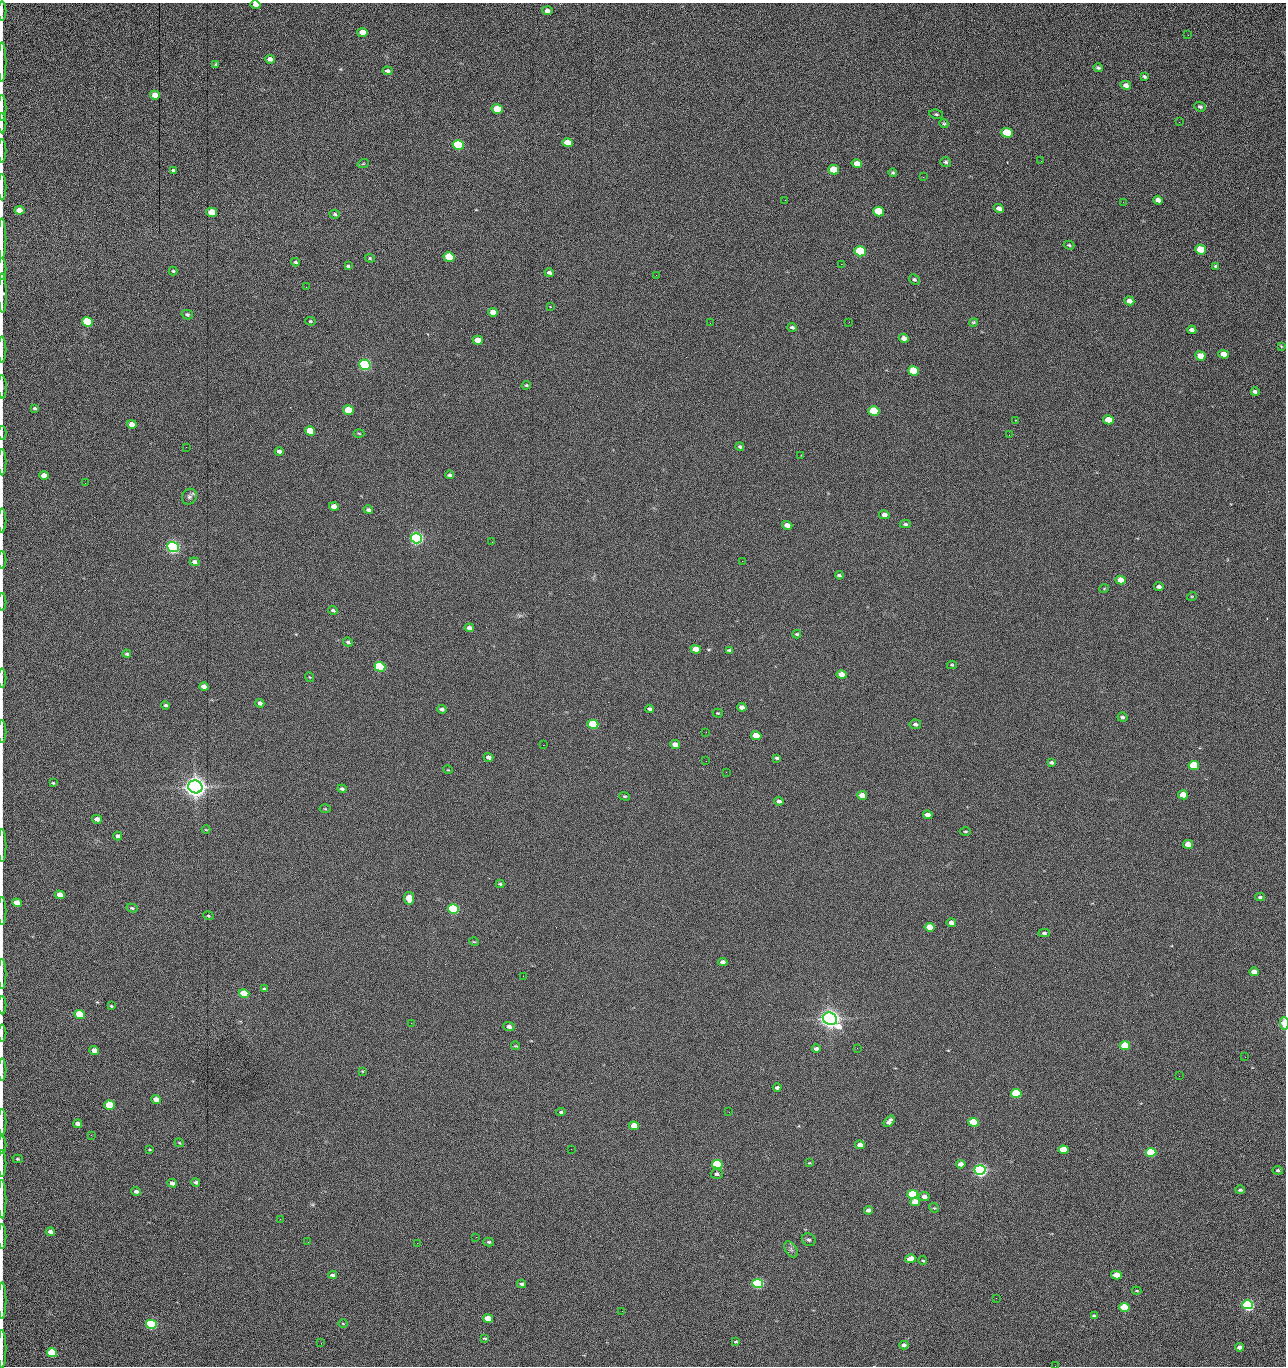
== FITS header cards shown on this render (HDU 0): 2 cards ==
NAXIS1  =                 1284 /fastest changing axis
NAXIS2  =                 1364 /next to fastest changing axis

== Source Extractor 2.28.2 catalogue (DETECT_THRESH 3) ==
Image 1284 x 1364 px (HDU 0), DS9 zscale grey, 1 PNG px = 1 image px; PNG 1288 x 1368 px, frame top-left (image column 1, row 1364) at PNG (2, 3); each listed source drawn as its Kron ellipse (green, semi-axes under 4 px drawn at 4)
Background 185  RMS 16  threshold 48.2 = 3 sigma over >= 5 px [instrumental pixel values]
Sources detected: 272; all 272 listed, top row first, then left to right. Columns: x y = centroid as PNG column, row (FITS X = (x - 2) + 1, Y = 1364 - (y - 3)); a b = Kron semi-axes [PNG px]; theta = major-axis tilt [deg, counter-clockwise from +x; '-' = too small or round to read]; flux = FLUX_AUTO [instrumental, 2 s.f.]
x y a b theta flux
256 5 5 4 - 6.9e+03
2 11 9 2 90 1.5e+03
547 11 5 4 - 3.8e+03
362 32 5 4 - 1.3e+04
1188 35 2 2 - 7.6e+02
270 59 5 4 - 5.0e+03
2 62 20 2 90 4.2e+03
216 64 3 3 - 1.2e+03
1098 68 5 4 - 1.9e+03
387 71 5 4 - 2.8e+03
1144 77 4 3 - 1.7e+03
1126 85 5 4 - 4.4e+03
155 95 5 4 - 1.4e+04
1200 107 6 4 -22 2.4e+03
2 108 13 2 90 2.3e+03
497 109 5 4 - 4.2e+04
936 114 7 4 -10 1.7e+03
1179 122 2 2 - 7.1e+02
2 123 10 2 90 2.2e+03
944 123 5 4 - 1.2e+03
1007 133 5 5 - 6.0e+04
568 143 5 4 - 1.4e+04
458 145 6 5 - 1.6e+05
2 151 12 2 90 2.3e+03
1041 161 2 2 - 1.2e+03
946 162 5 5 - 2.0e+03
363 164 6 3 19 9.5e+02
857 164 5 4 - 1.2e+04
174 170 3 3 - 2.1e+03
834 170 5 4 - 2.8e+04
893 173 4 3 - 1.6e+03
923 177 2 2 - 1.2e+04
2 187 13 2 90 2.9e+03
785 200 2 2 - 4.2e+02
1158 200 5 4 - 6.3e+03
1123 202 3 3 - 5.4e+02
999 208 5 4 - 5.6e+03
19 210 5 4 - 1.0e+04
879 211 5 5 - 5.1e+04
211 212 5 4 - 2.0e+04
335 214 5 4 - 1.8e+03
2 239 20 2 90 4.3e+03
1069 245 5 4 - 1.4e+03
1201 250 5 4 - 4.2e+04
860 251 6 5 - 1.0e+05
449 257 5 4 - 4.1e+04
370 258 5 4 - 1.3e+03
295 262 4 3 - 1.6e+03
841 264 2 2 - 1.7e+04
348 266 4 3 - 1.6e+03
1216 266 4 3 - 1.6e+03
2 269 11 2 90 2.0e+03
173 271 4 4 - 1.3e+03
549 273 5 3 - 2.7e+03
656 275 2 2 - 7.2e+02
914 280 6 5 - 2.0e+03
306 287 2 2 - 5.0e+02
2 293 20 4 -89 3.9e+03
1129 301 5 4 - 7.3e+03
550 307 2 2 - 7.9e+02
493 312 5 4 - 9.2e+03
187 315 6 4 -15 2.1e+03
310 321 5 4 - 1.2e+03
87 322 5 5 - 1.0e+05
849 322 2 2 - 4.8e+02
973 322 4 4 - 1.4e+03
710 323 2 2 - 2.3e+03
792 327 4 3 - 2.0e+03
1192 330 4 4 - 4.0e+03
904 338 5 4 - 7.6e+03
478 340 5 4 - 1.5e+04
1281 346 3 2 - 8.7e+02
2 349 13 2 90 2.4e+03
1223 354 5 4 - 1.0e+04
1200 356 5 4 - 1.6e+04
365 365 6 5 - 3.0e+05
913 371 5 4 - 5.7e+04
526 385 5 3 - 1.3e+03
2 387 12 3 -89 3.2e+03
1255 392 4 3 - 3.5e+03
35 408 4 3 - 1.8e+03
348 410 5 4 - 3.7e+04
874 411 5 4 - 5.9e+04
1015 420 2 2 - 5.9e+02
1108 420 5 4 - 1.9e+04
132 424 5 4 - 8.2e+03
310 431 5 4 - 2.9e+04
2 433 7 2 90 1.3e+03
359 433 5 3 - 1.1e+03
1009 435 2 2 - 2.1e+03
186 447 2 2 - 2.8e+03
740 447 5 4 - 1.8e+03
279 451 4 3 - 3.8e+03
801 455 2 2 - 5.2e+02
2 462 13 2 90 2.0e+03
450 475 4 4 - 2.4e+03
44 476 5 4 - 1.2e+04
85 483 2 2 - 5.5e+02
189 497 8 7 - 3.1e+03
334 507 5 4 - 1.0e+04
368 510 5 3 - 2.7e+03
884 515 5 4 - 6.0e+03
2 520 12 2 90 2.4e+03
905 524 5 4 - 1.8e+03
787 525 5 4 - 8.6e+03
416 538 6 5 - 4.9e+05
492 542 2 2 - 1.8e+03
173 547 5 5 - 5.3e+05
2 560 9 2 90 1.6e+03
742 561 2 2 - 5.0e+02
195 562 5 4 - 3.9e+03
839 575 4 3 - 1.8e+03
1121 580 5 4 - 1.3e+04
1159 587 4 3 - 3.8e+03
1104 589 5 3 - 9.2e+02
1192 596 5 3 - 9.0e+02
2 602 9 2 90 1.4e+03
333 610 5 3 - 2.1e+03
469 628 5 4 - 4.4e+03
797 634 4 3 - 1.5e+03
348 642 5 4 - 2.1e+03
696 649 5 4 - 1.1e+04
729 650 4 3 - 1.7e+03
127 654 4 3 - 1.8e+03
952 665 5 4 - 1.2e+03
380 667 5 4 - 1.6e+05
842 675 5 4 - 1.4e+04
309 677 5 3 - 8.5e+02
2 678 9 2 90 1.6e+03
204 687 5 4 - 7.2e+03
260 703 4 4 - 4.3e+03
166 705 4 3 - 1.8e+03
742 707 5 4 - 6.2e+03
442 709 4 3 - 2.5e+03
649 709 4 3 - 2.5e+03
718 713 5 4 - 1.1e+03
1122 717 5 4 - 2.0e+03
593 724 5 4 - 7.4e+04
915 724 6 5 - 2.9e+03
2 731 11 2 90 2.1e+03
706 732 2 2 - 5.0e+02
756 736 5 4 - 2.7e+04
675 744 5 4 - 7.5e+03
543 745 2 2 - 2.0e+03
489 757 5 4 - 4.2e+03
777 758 4 3 - 1.8e+03
706 761 2 2 - 7.2e+02
1051 763 4 3 - 2.1e+03
1194 765 5 4 - 7.7e+04
448 770 5 3 - 8.9e+02
726 772 2 2 - 1.7e+03
53 783 4 3 - 1.2e+03
195 787 7 6 - 1.4e+06
342 789 4 3 - 2.5e+03
862 795 5 4 - 1.0e+04
1183 795 5 4 - 2.5e+04
625 796 5 4 - 1.5e+03
779 801 4 3 - 3.1e+03
325 809 5 3 - 9.9e+02
928 815 5 4 - 8.2e+03
97 819 5 4 - 6.5e+03
206 830 4 3 - 9.3e+02
965 832 6 3 0 1.3e+03
118 836 4 4 - 3.9e+03
1188 844 5 4 - 1.5e+04
2 845 16 2 90 2.9e+03
500 884 4 3 - 1.9e+03
60 895 5 4 - 1.3e+04
1260 897 5 3 - 1.9e+03
409 898 6 5 - 2.8e+04
17 903 5 4 - 1.6e+04
132 908 5 4 - 2.1e+03
453 909 5 4 - 2.4e+05
2 911 14 2 90 2.3e+03
208 916 5 4 - 1.3e+03
951 923 4 4 - 5.7e+03
930 927 5 4 - 1.9e+04
1044 933 6 4 -3 2.1e+03
474 942 5 3 - 9.0e+02
723 962 5 4 - 6.2e+03
1254 972 5 4 - 7.6e+03
2 974 15 2 90 2.7e+03
523 976 2 2 - 1.3e+03
264 989 4 3 - 1.9e+03
244 994 5 4 - 6.1e+04
2 1005 9 2 90 1.6e+03
111 1006 3 2 - 1.1e+03
80 1014 5 4 - 7.5e+04
830 1019 7 6 - 1.2e+06
411 1023 2 2 - 3.6e+03
1284 1023 6 3 -89 1.6e+04
509 1027 6 4 -6 4.6e+03
2 1033 8 2 90 1.4e+03
516 1046 4 3 - 1.0e+03
1125 1046 5 4 - 4.9e+04
857 1048 3 2 - 1.0e+03
816 1049 4 3 - 3.8e+03
94 1050 5 4 - 1.1e+04
1245 1057 2 2 - 1.1e+03
2 1070 11 2 90 1.7e+03
362 1071 4 3 - 8.8e+02
1179 1076 2 2 - 1.7e+03
777 1088 4 3 - 3.3e+03
1016 1093 5 4 - 8.8e+04
156 1099 5 4 - 1.2e+04
109 1105 5 4 - 6.6e+04
561 1112 4 3 - 1.7e+03
729 1112 2 2 - 7.4e+02
889 1121 6 4 51 4.9e+03
2 1122 13 2 90 2.5e+03
974 1122 5 4 - 7.2e+04
78 1124 4 3 - 5.3e+03
634 1126 5 4 - 2.1e+04
91 1135 3 2 - 1.9e+03
179 1143 5 3 - 1.0e+03
2 1145 9 2 90 1.5e+03
860 1145 5 4 - 7.4e+03
149 1149 3 2 - 9.4e+02
571 1149 2 2 - 6.4e+02
1063 1150 5 4 - 3.2e+04
1151 1152 5 4 - 9.8e+04
18 1159 5 4 - 1.4e+03
809 1163 4 3 - 9.1e+02
2 1164 13 2 90 2.5e+03
717 1164 5 4 - 1.5e+05
961 1164 5 4 - 7.8e+03
980 1170 5 5 - 5.9e+05
1278 1170 5 4 - 1.9e+03
717 1174 6 5 - 3.0e+03
196 1182 4 3 - 2.4e+03
172 1183 5 3 - 4.7e+03
1240 1190 5 3 - 2.0e+03
136 1191 4 3 - 3.5e+03
913 1194 5 4 - 1.5e+05
924 1197 5 4 - 6.3e+03
2 1199 19 2 90 3.7e+03
915 1202 5 4 - 1.6e+04
934 1208 5 4 - 1.2e+03
868 1210 4 4 - 4.6e+03
280 1219 2 2 - 1.5e+03
50 1232 4 3 - 4.3e+03
2 1237 12 2 90 2.5e+03
476 1237 2 2 - 5.8e+03
809 1240 7 6 - 2.5e+03
308 1242 2 2 - 1.3e+03
489 1242 5 4 - 1.9e+03
417 1243 2 2 - 3.6e+03
791 1249 9 5 -55 2.9e+03
911 1259 5 4 - 1.9e+04
923 1260 4 3 - 1.3e+03
332 1275 4 3 - 2.9e+03
1116 1275 5 4 - 2.7e+04
758 1283 5 4 - 3.0e+05
522 1284 4 3 - 3.1e+03
1137 1291 5 3 - 1.1e+03
996 1298 2 2 - 1.8e+03
2 1300 18 2 90 3.0e+03
1248 1305 5 4 - 3.6e+05
1124 1308 5 4 - 7.8e+04
622 1311 2 2 - 4.4e+02
1094 1316 4 3 - 1.5e+03
488 1318 5 4 - 1.8e+04
343 1323 4 3 - 8.7e+02
151 1324 5 4 - 2.4e+05
485 1338 4 3 - 1.4e+03
736 1342 3 3 - 1.2e+03
321 1343 3 2 - 9.0e+02
904 1345 4 3 - 4.1e+03
1240 1347 4 4 - 5.4e+03
2 1349 19 2 90 3.4e+03
52 1353 5 4 - 9.3e+04
1055 1366 2 2 - 1.4e+03
At the frame edge (FLAGS 8, measured only in part): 34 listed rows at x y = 256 5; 2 11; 2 62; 2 108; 2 123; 2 151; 2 187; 2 239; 2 269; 2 293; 2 349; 2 387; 2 433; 2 462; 2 520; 2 560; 2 602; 2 678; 2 731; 2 845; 2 911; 2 974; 2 1005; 1284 1023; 2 1033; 2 1070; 2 1122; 2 1145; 2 1164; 2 1199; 2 1237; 2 1300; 2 1349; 1055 1366

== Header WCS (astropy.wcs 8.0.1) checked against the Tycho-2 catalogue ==
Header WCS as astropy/WCSLIB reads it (CRVAL/CRPIX/CD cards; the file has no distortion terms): RA---TAN/DEC--TAN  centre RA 15:41:42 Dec +51:58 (235.43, +51.97 deg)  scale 1.26 arcsec/px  FOV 26.9' x 28.5'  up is +93 deg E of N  parity flipped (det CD > 0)
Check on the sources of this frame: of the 60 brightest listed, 10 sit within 2.0 arcsec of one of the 12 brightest Tycho-2 stars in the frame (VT <= 12.29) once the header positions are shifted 0.56 arcsec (0.13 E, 0.54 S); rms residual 0.99 arcsec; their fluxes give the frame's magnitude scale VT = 25.21 - 2.5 log10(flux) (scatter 0.19 mag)
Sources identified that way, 10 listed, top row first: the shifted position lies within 2.0 arcsec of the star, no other Tycho-2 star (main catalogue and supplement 1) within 4.0 arcsec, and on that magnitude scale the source's flux lands within +1.5 / -3 mag of the star's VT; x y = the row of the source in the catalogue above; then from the Tycho-2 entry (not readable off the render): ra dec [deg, ICRS J2000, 3 dp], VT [Tycho-2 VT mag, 2 dp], TYC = Tycho-2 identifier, HIP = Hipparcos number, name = IAU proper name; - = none
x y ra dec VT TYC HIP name
365 365 235.614 +52.064 11.61 3489-1132-1 - -
416 538 235.514 +52.049 11.19 3489-1407-1 - -
173 547 235.515 +52.133 11.12 3489-1380-1 - -
195 787 235.378 +52.130 9.31 3489-1322-1 76850 -
453 909 235.303 +52.042 11.52 3489-958-1 - -
830 1019 235.232 +51.912 9.59 3489-824-1 - -
980 1170 235.143 +51.862 10.97 3489-1016-1 - -
913 1194 235.131 +51.886 12.29 3489-908-1 - -
758 1283 235.084 +51.941 11.45 3489-1346-1 - -
151 1324 235.075 +52.152 11.74 3489-912-1 - -